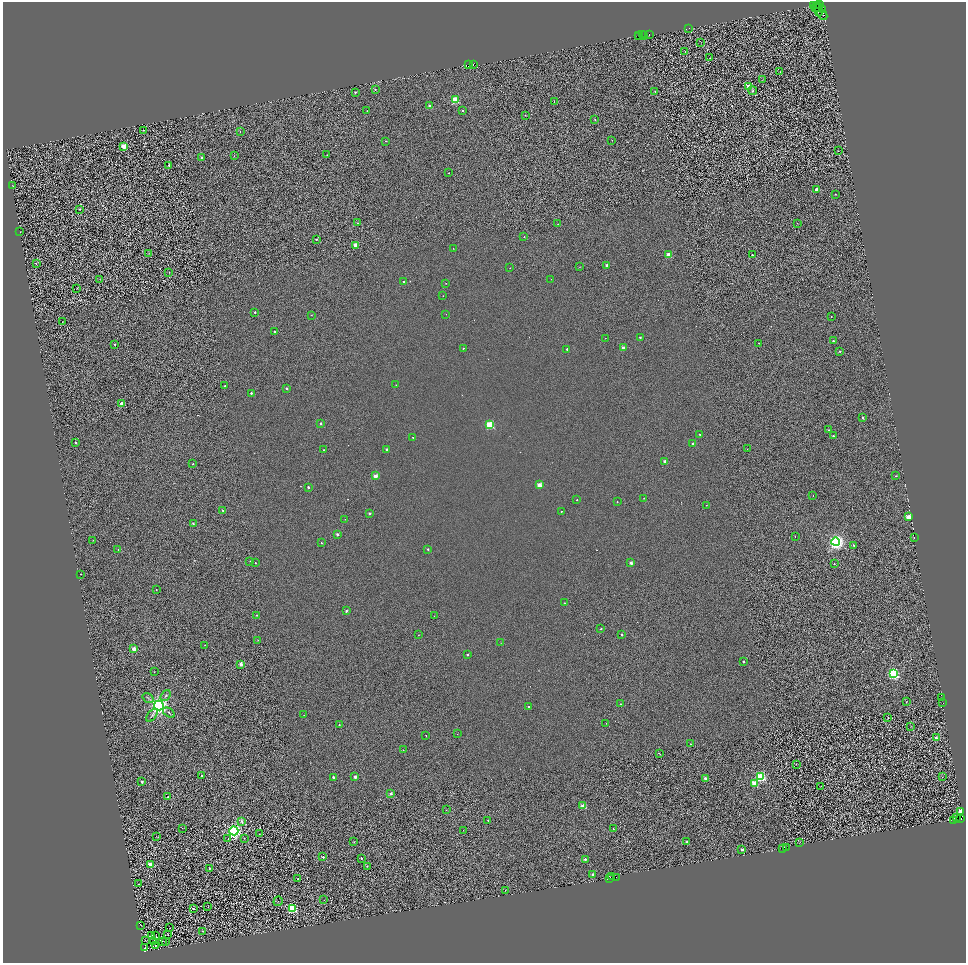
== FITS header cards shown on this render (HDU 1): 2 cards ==
NAXIS1  =                 1927
NAXIS2  =                 1921

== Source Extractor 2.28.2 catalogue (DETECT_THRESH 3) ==
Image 1927 x 1921 px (HDU 1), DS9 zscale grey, zoomed out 1/2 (1 PNG px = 2 x 2 image px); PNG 968 x 965 px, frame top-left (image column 2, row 1921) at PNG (3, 2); each listed source drawn as its Kron ellipse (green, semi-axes under 4 px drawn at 4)
Background 0.449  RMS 2.3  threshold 7.04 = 3 sigma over >= 5 px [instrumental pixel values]
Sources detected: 301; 67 cannot appear on this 1/2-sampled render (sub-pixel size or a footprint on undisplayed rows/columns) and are neither listed nor drawn; the other 234 listed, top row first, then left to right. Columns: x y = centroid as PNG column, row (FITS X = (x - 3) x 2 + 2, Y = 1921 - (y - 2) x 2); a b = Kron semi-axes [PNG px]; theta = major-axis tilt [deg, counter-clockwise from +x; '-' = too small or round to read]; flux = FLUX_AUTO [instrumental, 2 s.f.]
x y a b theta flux
813 5 2 1 - 5700
817 5 2 1 - 3400
820 5 3 1 - 1300
816 7 3 2 - 1000
819 9 7 2 -85 1900
822 9 2 2 - 11000
822 15 6 2 -44 29000
689 28 2 1 - 310
639 35 3 1 - 1600
642 35 2 1 - 2600
649 35 2 1 - 7300
644 36 2 2 - 2300
638 37 2 1 - 730
701 42 2 1 - 100
685 51 3 2 - 270
710 58 2 1 - 190
474 64 3 2 - 5200
469 65 3 2 - 18000
780 72 2 2 - 130
762 80 3 2 - 200
749 87 3 3 - 15000
375 90 2 2 - 810
753 91 4 3 - 780
355 92 2 2 - 720
655 92 2 2 - 850
455 100 3 3 - 27000
554 101 2 1 - 290
430 106 2 2 - 4200
367 111 2 1 - 230
462 111 2 2 - 420
525 115 2 1 - 250
595 120 2 2 - 520
143 130 2 2 - 590
240 132 3 2 - 340
612 140 2 2 - 490
385 141 2 2 - 450
124 146 3 2 - 13000
838 151 3 1 - 150
327 155 2 2 - 160
234 156 2 2 - 280
202 158 2 2 - 2000
169 165 2 2 - 1400
449 173 2 1 - 200
13 186 2 1 - 130
816 189 2 2 - 3400
835 194 2 2 - 470
80 209 3 2 - 400
357 223 2 2 - 780
797 223 3 2 - 190
558 224 2 2 - 130
20 232 2 1 - 110
524 237 2 2 - 450
316 239 2 2 - 830
355 245 2 2 - 4600
453 248 2 1 - 160
149 254 3 1 - 140
669 255 2 2 - 13000
752 255 2 2 - 1200
36 264 2 2 - 230
607 265 2 2 - 4500
580 267 2 2 - 140
510 268 2 2 - 200
169 272 2 2 - 280
100 279 3 2 - 160
551 279 2 2 - 130
404 282 2 2 - 850
446 283 2 1 - 160
77 288 2 1 - 130
443 296 2 1 - 200
255 312 2 2 - 1500
446 314 2 2 - 140
311 315 2 2 - 190
831 316 2 1 - 250
63 321 2 1 - 130
274 331 2 2 - 880
640 337 2 2 - 1300
605 338 2 1 - 120
833 341 2 2 - 1600
759 343 2 2 - 220
115 344 2 2 - 890
463 348 2 2 - 550
623 348 2 2 - 5500
567 349 2 2 - 1100
840 351 2 2 - 550
396 385 2 2 - 180
225 386 2 2 - 970
286 388 2 2 - 1500
251 393 2 2 - 1300
121 404 2 2 - 6700
863 418 2 2 - 1700
321 423 2 2 - 1700
490 425 3 3 - 37000
828 430 2 2 - 440
700 434 2 2 - 800
833 436 2 2 - 1300
413 437 2 2 - 420
76 443 2 2 - 1600
693 444 2 2 - 2600
387 449 2 2 - 2100
747 449 2 2 - 120
323 450 2 2 - 470
665 461 2 2 - 3800
193 464 2 2 - 530
375 476 2 2 - 6800
896 476 2 2 - 410
539 485 2 2 - 11000
308 487 2 2 - 1700
813 495 2 1 - 140
644 498 2 2 - 220
577 500 2 2 - 390
617 502 2 2 - 530
706 505 2 1 - 130
223 510 2 2 - 1700
561 511 2 1 - 260
369 513 2 2 - 1700
908 517 3 2 - 15000
345 519 2 2 - 250
193 524 2 2 - 1600
337 534 2 2 - 2400
795 536 2 1 - 460
914 538 2 2 - 1800
93 540 3 2 - 150
836 542 4 4 - 160000
321 543 2 2 - 690
854 545 2 2 - 510
428 549 2 2 - 1300
118 550 2 2 - 580
250 562 2 2 - 340
255 563 2 2 - 500
631 563 2 2 - 4700
834 563 2 2 - 620
81 574 2 1 - 270
156 590 2 2 - 270
564 603 2 2 - 330
346 611 2 2 - 2100
256 615 2 2 - 310
434 616 2 1 - 120
601 629 2 2 - 520
418 635 2 1 - 120
621 635 2 2 - 1200
258 640 2 1 - 190
501 643 2 1 - 110
205 645 2 2 - 220
134 649 2 2 - 9400
467 654 2 2 - 1500
743 662 2 2 - 1100
241 664 2 2 - 4700
154 672 2 1 - 160
893 673 4 3 - 76000
166 696 6 3 53 630
148 698 6 3 -35 620
942 698 2 1 - 820
906 702 2 1 - 180
943 703 2 1 - 7900
621 704 2 2 - 500
159 706 5 5 - 240000
528 706 2 2 - 450
169 713 6 2 -37 530
152 715 7 3 53 660
304 715 2 1 - 150
888 717 2 2 - 360
606 723 2 1 - 220
339 725 2 2 - 530
911 726 2 1 - 110
457 734 2 2 - 140
426 735 2 2 - 370
936 738 2 2 - 4800
690 744 2 2 - 750
403 750 2 2 - 350
659 754 3 2 - 350
796 764 2 1 - 110
202 776 2 2 - 650
333 777 2 2 - 2100
355 777 2 2 - 3800
761 777 3 3 - 71000
943 777 4 2 - 230
705 778 2 2 - 3800
142 782 2 2 - 2900
754 783 2 2 - 14000
821 786 2 1 - 200
391 793 2 2 - 3000
168 797 2 2 - 1400
583 806 2 2 - 11000
446 810 2 1 - 190
960 811 3 3 - 16000
957 817 2 1 - 2500
960 818 3 2 - 1700
488 820 2 2 - 310
954 820 2 2 - 590
242 822 4 2 - 1400
182 828 2 2 - 200
613 829 2 2 - 710
463 830 2 1 - 120
234 831 4 4 - 150000
259 834 2 2 - 160
157 837 3 1 - 130
244 838 3 1 - 220
228 839 2 1 - 170
354 842 2 2 - 200
687 842 2 2 - 2100
800 842 3 2 - 120
787 847 3 1 - 4100
782 848 2 1 - 360
742 849 2 2 - 2800
323 857 2 2 - 1600
361 858 2 2 - 1400
585 859 2 2 - 1800
150 864 2 2 - 10000
367 866 2 2 - 720
209 868 2 2 - 1200
592 875 2 2 - 1300
611 877 2 1 - 3500
616 877 2 1 - 4400
610 878 2 1 - 330
298 879 2 2 - 360
138 884 2 2 - 630
505 890 2 1 - 150
324 900 2 1 - 170
278 901 5 2 - 270
208 907 3 1 - 85
193 908 2 2 - 560
292 908 4 3 - 55000
141 925 2 1 - 110
170 928 2 1 - 120
203 931 2 2 - 290
168 934 3 1 - 130
152 935 2 1 - 130
156 936 3 2 - 330
146 941 3 1 - 170
163 941 2 1 - 160
165 941 2 2 - 180
153 942 2 1 - 130
156 946 2 1 - 200
145 948 4 3 - 380
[67 sub-pixel or undisplayed-footprint detections neither listed nor drawn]